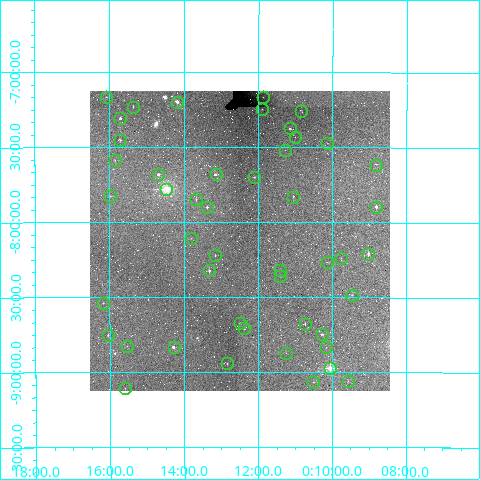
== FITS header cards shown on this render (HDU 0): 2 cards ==
NAXIS1  =                  300 / Width of image
NAXIS2  =                  300 / Height of image

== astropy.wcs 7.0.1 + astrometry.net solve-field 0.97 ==
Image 300 x 300 px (HDU 0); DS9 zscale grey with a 90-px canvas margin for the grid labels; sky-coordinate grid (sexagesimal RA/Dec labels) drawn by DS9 from the SOLVED WCS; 47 Tycho-2 reference stars matched to detected sources circled (green)
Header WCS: RA---TAN/DEC--TAN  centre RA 00:12:30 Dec -08:07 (3.12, -8.12 deg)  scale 24 arcsec/px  FOV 120.0' x 120.0'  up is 0 deg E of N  parity normal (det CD < 0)
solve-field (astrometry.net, Tycho-2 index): VERIFIED the header's WCS against the Tycho-2 star catalogue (verified at 5 index scales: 18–51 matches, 0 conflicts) and refined it, rather than solving blind
Solved WCS: RA---TAN-SIP/DEC--TAN-SIP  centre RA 00:12:30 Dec -08:07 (3.12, -8.12 deg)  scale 24 arcsec/px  FOV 120.1' x 120.1'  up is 0 deg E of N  parity normal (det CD < 0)
The solver's refit moves the header's centre by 1 arcsec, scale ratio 1.001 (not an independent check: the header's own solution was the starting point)
Tycho-2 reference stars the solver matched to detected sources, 47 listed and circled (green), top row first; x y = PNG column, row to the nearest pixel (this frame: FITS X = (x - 90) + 1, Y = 300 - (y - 91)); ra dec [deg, ICRS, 3 dp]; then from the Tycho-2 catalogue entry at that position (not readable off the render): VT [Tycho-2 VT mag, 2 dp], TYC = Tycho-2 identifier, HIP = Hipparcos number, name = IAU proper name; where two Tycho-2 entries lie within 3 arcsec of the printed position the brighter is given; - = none
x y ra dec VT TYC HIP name
106 97 4.021 -7.167 12.08 4670-809-1 - -
263 97 2.968 -7.169 10.93 4670-747-1 - -
177 102 3.543 -7.199 7.38 4670-773-1 1134 -
133 107 3.841 -7.232 10.31 4670-683-1 - -
262 109 2.974 -7.250 9.78 4670-793-1 - -
301 111 2.713 -7.256 9.81 4670-928-1 - -
120 118 3.926 -7.307 8.98 4670-940-1 1252 -
290 128 2.788 -7.376 8.94 4670-882-1 904 -
295 137 2.753 -7.435 11.74 4670-877-1 - -
120 140 3.926 -7.454 10.82 4670-961-1 - -
327 143 2.532 -7.474 11.66 4670-973-1 - -
285 150 2.816 -7.521 11.52 5261-62-1 - -
115 160 3.963 -7.587 11.20 5261-95-1 - -
376 165 2.202 -7.614 11.53 5260-69-1 - -
158 174 3.669 -7.682 9.17 5261-15-1 - -
216 174 3.285 -7.682 7.69 5261-80-1 1053 -
254 177 3.025 -7.702 9.05 5261-92-1 977 -
166 189 3.615 -7.781 5.33 5261-219-1 1158 -
110 196 3.997 -7.827 10.73 5261-117-1 - -
293 197 2.764 -7.831 10.31 5261-403-1 - -
196 199 3.416 -7.849 10.87 5261-241-1 - -
207 207 3.342 -7.901 10.08 5261-148-1 - -
376 207 2.205 -7.897 8.87 5260-73-1 711 -
191 238 3.451 -8.106 10.71 5261-452-1 - -
368 254 2.259 -8.212 8.80 5260-365-1 - -
215 255 3.288 -8.224 10.49 5261-278-1 - -
341 258 2.438 -8.240 11.07 5260-447-1 - -
327 262 2.535 -8.268 10.75 5260-764-1 - -
209 270 3.329 -8.325 9.53 5261-344-1 - -
280 270 2.851 -8.320 11.41 5261-200-1 - -
280 276 2.852 -8.359 9.82 5261-372-1 921 -
352 295 2.367 -8.485 10.31 5260-986-1 - -
103 303 4.043 -8.540 11.13 5261-690-1 - -
240 323 3.123 -8.677 11.05 5261-431-1 - -
305 324 2.682 -8.683 10.04 5261-585-1 - -
244 328 3.092 -8.710 8.99 5261-331-1 993 -
322 334 2.568 -8.748 9.35 5261-189-1 - -
108 335 4.011 -8.753 10.57 5261-707-1 - -
127 346 3.884 -8.825 11.70 5261-1071-1 - -
174 347 3.569 -8.833 8.10 5261-533-1 1141 -
326 347 2.540 -8.836 11.32 5260-874-1 - -
286 353 2.809 -8.876 10.89 5261-328-1 - -
227 363 3.208 -8.944 10.63 5261-265-1 - -
330 368 2.514 -8.974 7.12 5260-786-1 818 -
348 381 2.391 -9.059 11.94 5260-541-1 - -
313 382 2.624 -9.068 10.91 5261-553-1 - -
125 388 3.897 -9.109 11.78 5261-849-1 - -